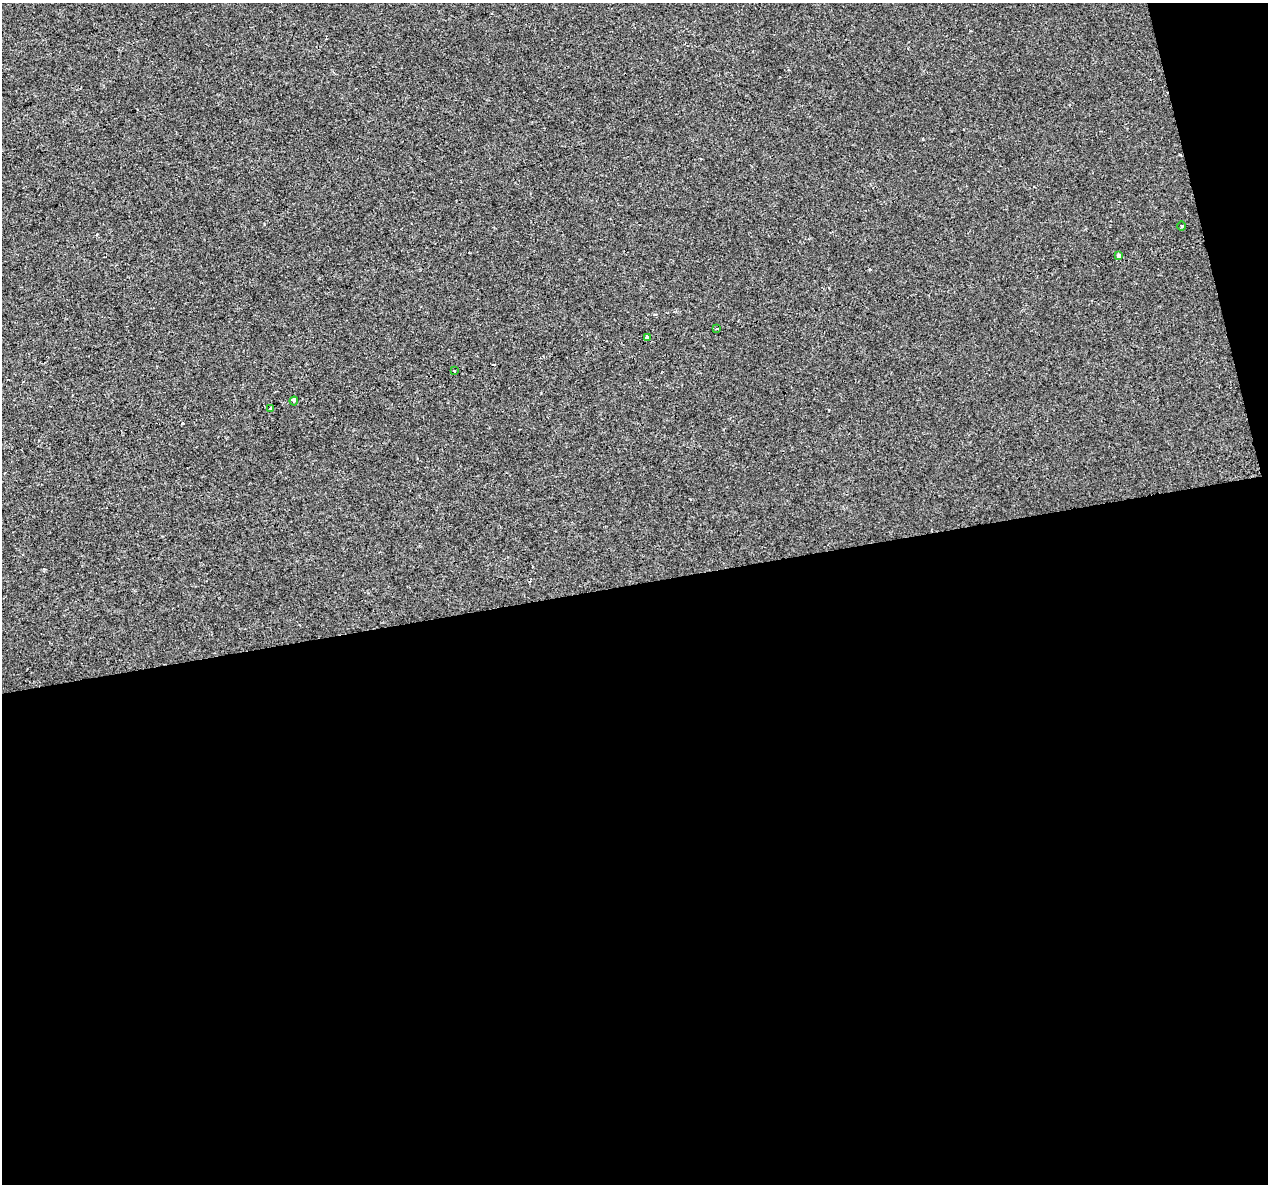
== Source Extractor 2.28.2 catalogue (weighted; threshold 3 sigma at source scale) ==
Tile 16 of 4 x 4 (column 4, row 4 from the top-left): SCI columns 3798-5063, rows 90-1271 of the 5063 x 4856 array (HDU 1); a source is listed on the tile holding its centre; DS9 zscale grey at full resolution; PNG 1270 x 1186 px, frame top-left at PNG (2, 3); each listed source drawn as its Kron ellipse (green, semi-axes under 4 px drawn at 4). Shown black and unused: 53% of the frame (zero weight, under 2 of 3 exposures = <1% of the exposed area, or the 3 px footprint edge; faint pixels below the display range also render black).
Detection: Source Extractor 2.28.2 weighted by HDU 2 'WHT'; one run over the whole footprint, this tile lists its part. Background -8.11e-05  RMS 0.0042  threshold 0.0191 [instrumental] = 3 sigma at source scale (4.5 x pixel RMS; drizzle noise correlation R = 1.50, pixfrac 1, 0.0396/0.0396 arcsec/px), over >= 5 px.
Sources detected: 8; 1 cosmic-ray / hot-pixel residue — neither listed nor drawn; the other 7 listed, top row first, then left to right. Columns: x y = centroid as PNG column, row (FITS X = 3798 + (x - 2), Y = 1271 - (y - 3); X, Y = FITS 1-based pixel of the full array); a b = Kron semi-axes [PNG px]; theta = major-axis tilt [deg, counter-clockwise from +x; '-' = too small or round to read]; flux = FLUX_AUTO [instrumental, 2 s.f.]
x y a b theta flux
1181 226 5 3 - 0.41
1119 256 4 3 - 3.3
717 329 3 2 - 0.46
647 337 4 3 - 5.6
455 371 3 2 - 0.65
294 401 4 3 - 3.3
270 408 3 3 - 0.83